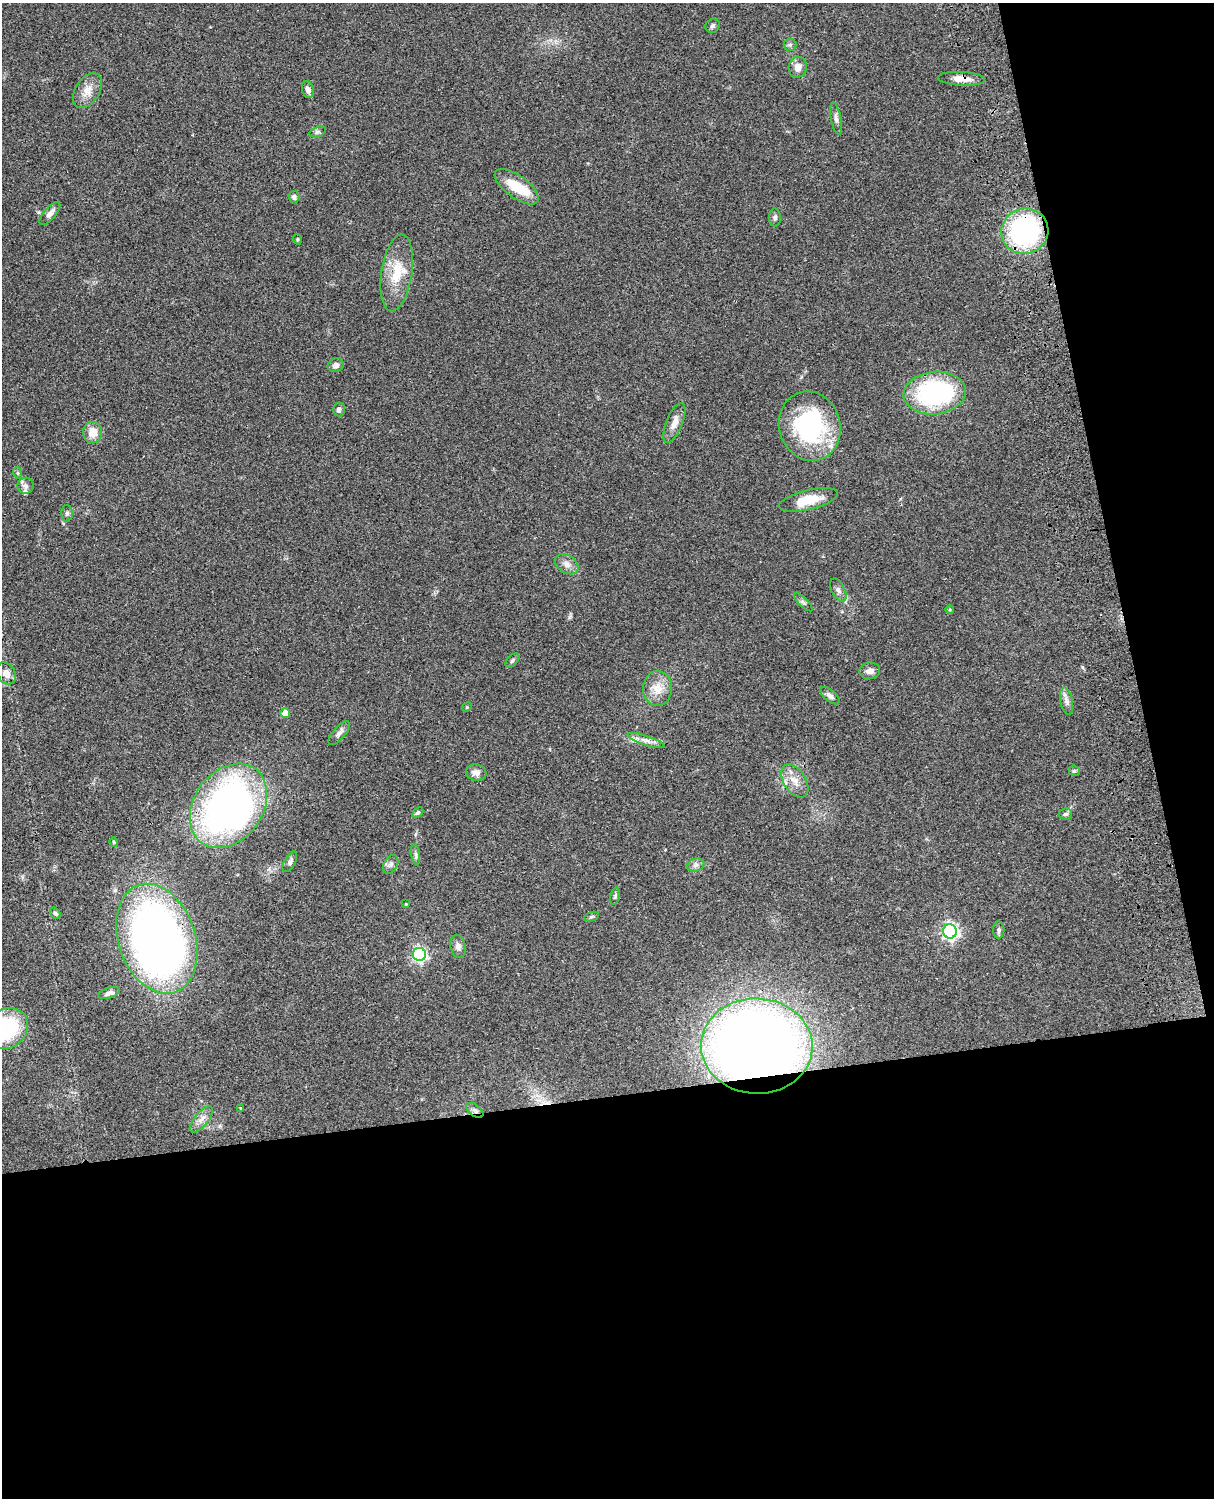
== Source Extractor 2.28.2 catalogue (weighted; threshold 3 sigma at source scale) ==
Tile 12 of 4 x 3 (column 4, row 3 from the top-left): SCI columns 3759-4970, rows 278-1773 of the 5089 x 4929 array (HDU 1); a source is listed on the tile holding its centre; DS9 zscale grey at full resolution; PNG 1216 x 1500 px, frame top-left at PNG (2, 3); each listed source drawn as its Kron ellipse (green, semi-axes under 4 px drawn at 4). Shown black and unused: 33% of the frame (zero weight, under 3 of 4 exposures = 6% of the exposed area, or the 3 px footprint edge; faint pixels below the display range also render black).
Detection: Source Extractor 2.28.2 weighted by HDU 2 'WHT'; one run over the whole footprint, this tile lists its part. Background 0.0748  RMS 0.0058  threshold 0.0262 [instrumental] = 3 sigma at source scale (4.5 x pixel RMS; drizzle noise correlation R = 1.50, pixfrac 1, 0.05/0.05 arcsec/px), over >= 5 px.
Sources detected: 69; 1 cosmic-ray / hot-pixel residue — neither listed nor drawn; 3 inside a brighter listed object's ellipse — not listed separately; the other 65 listed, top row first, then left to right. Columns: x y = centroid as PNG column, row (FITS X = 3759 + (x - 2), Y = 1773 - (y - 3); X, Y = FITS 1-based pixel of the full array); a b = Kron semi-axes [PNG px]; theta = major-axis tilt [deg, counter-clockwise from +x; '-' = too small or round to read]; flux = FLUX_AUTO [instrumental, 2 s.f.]
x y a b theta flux
713 26 7 6 - 1.3
790 45 6 6 - 1.1
798 67 10 9 - 4.4
961 79 23 7 -3 5.7
308 90 9 6 -75 2.7
87 91 19 12 56 6.8
836 118 16 5 -79 2.3
318 132 8 5 19 1.3
517 187 26 11 -36 15
294 197 6 5 - 2
50 213 14 6 49 3
775 217 9 6 -88 1.4
1025 231 24 22 20 90
297 239 5 3 - 0.5
397 273 39 15 81 17
336 365 8 6 23 2.8
935 393 31 21 5 84
339 410 7 6 - 1.6
674 423 21 8 68 5.3
810 426 35 30 -74 73
93 432 10 9 - 7.1
18 473 6 4 -71 0.81
26 486 8 8 - 2.1
808 500 30 9 13 14
67 513 8 5 89 1.4
567 564 13 9 -33 3.5
838 590 12 6 -63 2.3
803 602 12 4 -44 1.5
950 610 4 3 - 0.53
512 660 8 5 46 1.1
870 671 10 8 8 3.1
6 673 12 9 -54 4.4
658 688 17 14 87 8.2
830 696 11 5 -40 2.3
1067 701 14 6 -78 2.7
467 707 5 4 - 0.63
285 713 5 5 - 7.3
339 733 14 6 50 2.6
646 740 19 5 -18 3.5
1074 771 6 5 - 0.8
476 773 10 8 -13 2.9
795 781 18 11 -57 6.8
228 806 46 34 54 240
418 813 6 4 44 1
1066 814 6 5 - 1.4
114 842 5 4 - 0.57
416 855 11 4 -81 1.4
290 862 11 5 61 1.8
391 864 10 6 60 2.1
696 865 8 6 15 2
615 896 9 5 76 1.1
406 904 3 3 - 0.39
55 913 6 4 -50 1.1
591 917 8 3 19 0.76
999 930 8 5 89 1.5
950 931 7 7 - 180
157 939 56 38 -71 410
458 946 12 7 -78 2.8
419 954 6 6 - 130
109 993 11 5 18 2.4
6 1029 23 19 35 47
757 1046 56 48 -2 610
240 1108 3 3 - 0.47
475 1110 10 5 -37 1.8
201 1119 16 7 50 4
Overlapping masked pixels (flux is a lower limit): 5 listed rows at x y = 961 79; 1025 231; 157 939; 757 1046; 475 1110
Isophote crosses this tile's border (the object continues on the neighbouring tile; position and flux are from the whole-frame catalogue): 1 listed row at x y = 6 1029